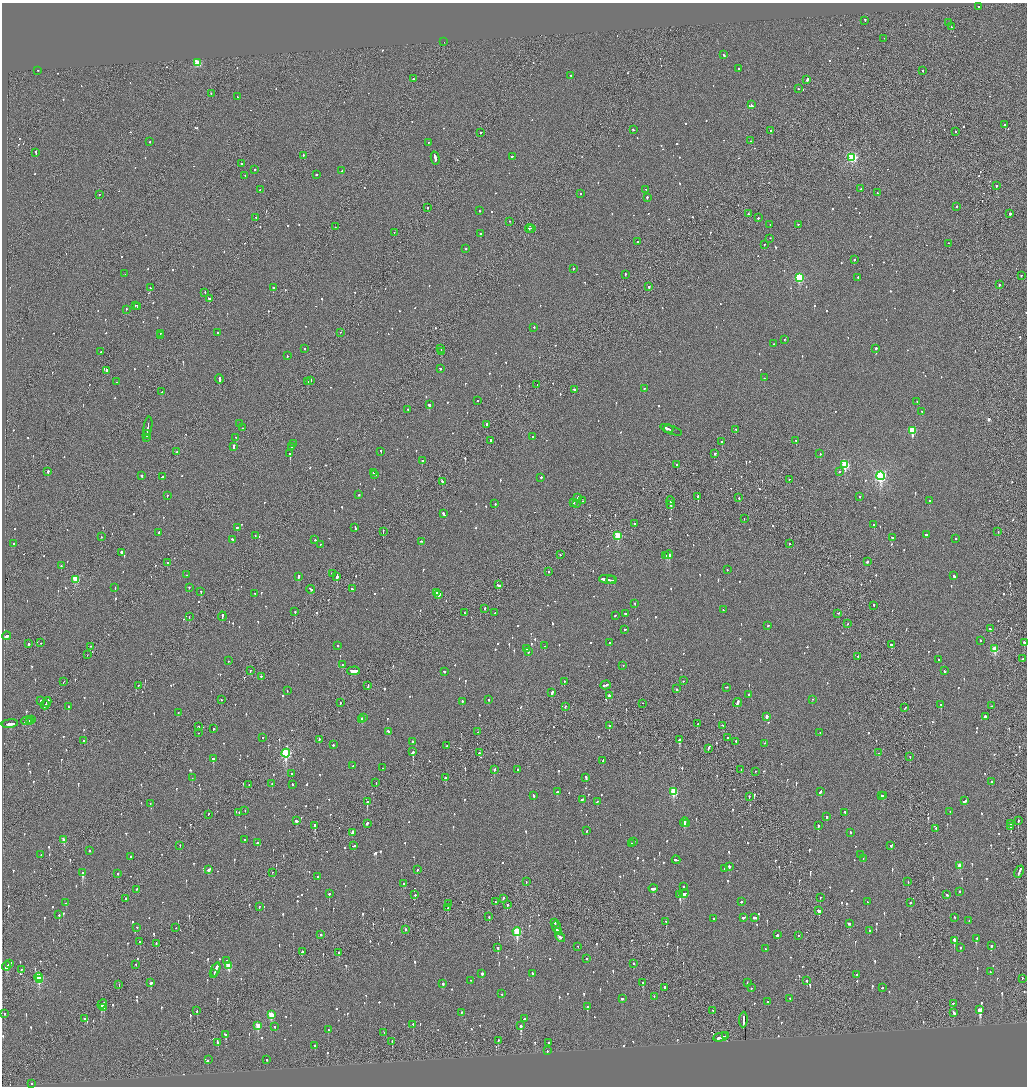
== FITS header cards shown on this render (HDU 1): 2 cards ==
NAXIS1  =                 2050
NAXIS2  =                 2168

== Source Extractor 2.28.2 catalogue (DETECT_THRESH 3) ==
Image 2050 x 2168 px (HDU 1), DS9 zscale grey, zoomed out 1/2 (1 PNG px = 2 x 2 image px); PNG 1029 x 1088 px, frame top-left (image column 2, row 2168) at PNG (2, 3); each listed source drawn as its Kron ellipse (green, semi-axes under 4 px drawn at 4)
Background -0.0775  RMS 0.068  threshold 0.203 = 3 sigma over >= 5 px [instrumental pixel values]
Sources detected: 1261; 48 cannot appear on this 1/2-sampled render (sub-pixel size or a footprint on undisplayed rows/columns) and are neither listed nor drawn; of the other 1213, the 500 brightest by FLUX_AUTO listed and drawn (713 fainter detections omitted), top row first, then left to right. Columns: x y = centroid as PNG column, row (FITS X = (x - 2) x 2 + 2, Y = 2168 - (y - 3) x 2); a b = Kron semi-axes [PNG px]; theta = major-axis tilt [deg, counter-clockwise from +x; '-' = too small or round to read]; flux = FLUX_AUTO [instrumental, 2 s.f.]
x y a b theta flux
979 7 2 2 - 72
865 21 3 2 - 93
949 23 2 2 - 180
952 27 4 1 - 180
884 39 2 1 - 80
444 42 2 1 - 68
724 55 3 2 - 76
197 63 3 3 - 640
739 69 2 2 - 74
38 71 2 2 - 51
923 71 2 2 - 71
571 76 2 2 - 110
413 79 2 2 - 140
807 80 2 2 - 450
798 89 2 1 - 280
211 94 2 2 - 65
237 97 2 2 - 160
751 105 3 2 - 120
1005 125 2 2 - 380
633 130 3 2 - 100
771 131 2 2 - 510
955 132 2 2 - 96
480 133 2 2 - 58
750 141 2 2 - 51
150 142 2 2 - 200
428 143 2 2 - 54
36 153 3 2 - 130
303 156 2 1 - 340
512 157 3 2 - 150
435 158 6 2 -77 430
852 158 4 3 - 1700
242 164 2 2 - 140
255 170 2 2 - 160
342 171 2 2 - 330
316 175 2 2 - 65
245 176 2 2 - 72
996 186 2 2 - 250
861 189 2 2 - 99
260 190 2 2 - 100
646 190 2 2 - 69
877 193 2 1 - 72
580 194 2 1 - 74
99 195 2 1 - 50
647 198 2 2 - 200
957 207 2 2 - 58
428 208 2 1 - 52
480 211 2 2 - 79
748 214 2 2 - 63
1010 214 2 2 - 240
256 218 2 2 - 190
758 218 2 2 - 240
510 222 2 2 - 56
770 225 2 2 - 61
798 225 2 2 - 62
335 227 2 1 - 50
529 229 4 2 - 160
531 229 2 2 - 77
394 233 2 1 - 53
480 234 2 2 - 130
770 239 2 2 - 54
637 242 2 2 - 76
948 244 2 1 - 100
764 245 2 2 - 87
466 249 2 2 - 84
854 260 2 2 - 110
573 269 2 2 - 200
125 274 2 2 - 75
625 275 2 2 - 71
1021 276 2 2 - 65
799 278 3 3 - 1200
858 278 2 2 - 94
999 285 2 2 - 390
649 287 2 2 - 78
150 288 2 1 - 83
273 288 2 2 - 420
205 293 2 2 - 50
209 299 3 2 - 450
136 306 3 2 - 95
138 307 2 1 - 120
126 310 2 1 - 140
534 328 2 2 - 120
217 333 2 2 - 91
340 333 2 1 - 78
160 334 2 2 - 88
160 336 3 1 - 160
784 340 2 2 - 52
773 344 2 2 - 88
304 349 2 2 - 100
441 349 2 1 - 110
876 349 2 2 - 240
101 352 2 2 - 89
442 352 3 1 - 100
287 356 2 2 - 61
440 369 2 2 - 88
106 371 2 2 - 160
764 378 2 2 - 55
219 379 5 2 - 150
311 381 2 2 - 110
116 382 2 2 - 71
308 382 2 2 - 230
537 385 2 2 - 61
644 389 2 2 - 62
574 390 2 2 - 89
162 392 2 1 - 83
477 401 2 2 - 57
917 402 2 2 - 79
429 405 2 2 - 390
408 410 2 2 - 70
922 412 2 2 - 65
240 424 2 2 - 69
487 425 2 1 - 280
148 427 9 2 81 400
243 428 2 2 - 140
669 430 5 1 - 210
671 430 11 1 -21 260
736 430 2 2 - 67
912 431 3 3 - 590
147 435 4 2 - 200
533 437 2 2 - 56
146 438 2 1 - 100
236 438 2 2 - 60
490 441 2 1 - 350
796 441 2 2 - 97
722 442 2 2 - 170
294 444 2 2 - 79
233 447 4 2 - 210
291 447 2 2 - 100
177 452 2 2 - 140
381 452 2 2 - 110
290 454 2 2 - 540
715 454 2 2 - 130
820 454 2 2 - 270
422 461 2 2 - 310
677 465 2 2 - 100
845 465 4 3 - 1200
48 472 2 2 - 370
839 472 2 2 - 76
373 473 2 1 - 60
375 475 3 2 - 73
141 476 3 2 - 260
880 476 4 4 - 2900
162 477 3 2 - 100
541 478 2 2 - 130
789 480 2 2 - 52
442 482 2 2 - 280
358 495 2 2 - 120
167 496 2 2 - 110
698 497 3 2 - 490
860 497 2 2 - 49
577 498 3 2 - 110
739 498 2 2 - 63
582 501 2 2 - 60
670 501 4 2 - 1300
930 501 2 2 - 73
574 503 2 2 - 53
495 504 2 2 - 67
576 504 2 2 - 66
671 505 2 1 - 610
444 514 4 2 - 140
744 519 2 1 - 61
634 524 2 2 - 76
874 525 2 2 - 120
237 528 2 2 - 140
355 528 3 2 - 93
383 532 3 1 - 180
998 532 2 1 - 120
159 533 2 2 - 100
926 535 2 2 - 68
255 536 2 1 - 77
618 536 3 3 - 540
101 537 2 2 - 100
892 538 3 2 - 100
956 539 2 2 - 60
233 540 3 2 - 150
315 540 2 2 - 67
422 542 2 2 - 130
14 544 2 2 - 110
789 544 2 2 - 110
320 545 2 2 - 50
122 553 2 2 - 850
560 555 2 1 - 56
669 555 4 2 - 710
666 556 2 1 - 180
867 562 3 2 - 110
167 563 2 2 - 140
61 566 2 2 - 71
727 570 2 2 - 57
549 572 2 2 - 91
333 574 3 2 - 130
186 575 2 2 - 77
954 576 3 2 - 150
298 577 4 2 - 220
337 577 3 2 - 530
75 580 3 3 - 570
607 580 8 2 -5 660
611 580 5 1 - 220
498 585 4 2 - 150
115 588 2 2 - 160
189 588 2 2 - 120
352 589 3 2 - 210
311 590 4 2 - 130
201 592 2 2 - 85
436 593 2 2 - 200
255 594 2 2 - 69
438 595 3 2 - 540
635 604 2 2 - 63
874 606 2 1 - 120
485 609 2 2 - 61
723 610 2 2 - 65
295 612 2 2 - 170
465 613 2 2 - 57
495 613 2 2 - 71
626 614 3 2 - 90
838 614 2 2 - 83
615 616 2 2 - 64
189 617 2 1 - 68
222 617 5 2 - 180
847 624 2 2 - 55
768 626 2 2 - 71
990 629 3 2 - 90
625 630 2 1 - 760
7 636 4 2 - 140
980 641 2 2 - 56
41 643 2 2 - 57
610 643 2 2 - 110
1024 643 2 2 - 150
29 644 2 2 - 250
891 645 3 2 - 79
338 646 2 2 - 110
544 646 2 2 - 100
91 647 2 1 - 110
527 649 2 2 - 61
995 649 3 3 - 460
528 652 2 2 - 56
87 655 2 1 - 65
858 657 2 2 - 55
1023 659 2 2 - 49
938 660 2 2 - 72
228 661 2 2 - 65
342 665 2 2 - 210
623 666 2 2 - 62
250 671 2 1 - 95
354 671 6 2 0 310
945 671 2 2 - 70
445 672 2 1 - 140
261 677 2 2 - 92
683 681 2 2 - 84
63 682 2 1 - 60
564 682 2 1 - 52
606 685 5 2 - 210
138 686 2 1 - 62
368 686 3 1 - 110
726 688 3 2 - 63
677 689 2 2 - 240
287 691 2 2 - 62
552 693 3 2 - 250
748 695 2 2 - 160
609 696 2 2 - 82
221 700 2 1 - 62
488 700 2 2 - 59
813 700 2 1 - 62
40 701 2 2 - 95
47 702 5 2 - 330
462 702 2 2 - 150
340 703 2 1 - 64
737 703 5 2 - 280
643 704 2 1 - 120
45 705 4 1 - 240
941 705 2 2 - 99
992 706 2 1 - 92
68 707 2 2 - 110
565 707 2 2 - 97
905 708 2 1 - 78
178 713 2 2 - 140
767 717 3 2 - 73
985 717 3 2 - 140
364 718 3 1 - 120
32 720 3 1 - 150
362 720 4 2 - 2200
27 721 5 2 - 160
30 721 4 2 - 210
10 724 8 2 7 390
697 724 2 2 - 100
609 726 2 2 - 180
723 726 2 2 - 150
198 727 2 2 - 180
213 729 2 2 - 96
389 732 4 2 - 110
478 732 2 1 - 51
198 733 2 1 - 67
820 733 2 2 - 66
263 738 2 1 - 120
727 738 2 2 - 50
319 740 3 2 - 150
679 740 3 2 - 480
84 741 2 2 - 200
412 742 2 2 - 56
736 742 2 2 - 90
764 744 2 1 - 65
333 745 2 2 - 180
447 746 2 2 - 51
708 748 4 1 - 260
413 752 3 2 - 430
479 753 2 2 - 49
879 753 3 2 - 110
286 754 4 3 - 1700
910 757 2 2 - 58
213 759 3 2 - 210
603 761 2 2 - 78
353 766 2 1 - 53
383 768 2 2 - 59
494 770 3 2 - 120
517 770 2 2 - 72
741 770 2 2 - 64
755 772 2 2 - 65
292 774 2 2 - 51
192 778 2 2 - 58
446 778 2 2 - 270
586 778 3 2 - 340
992 782 2 2 - 70
376 783 2 2 - 51
272 784 2 1 - 68
249 785 2 1 - 56
292 785 2 2 - 57
557 792 3 2 - 110
674 792 4 3 - 740
820 792 4 2 - 120
533 796 3 2 - 140
749 796 2 1 - 74
882 796 3 2 - 87
883 796 3 2 - 95
582 800 2 2 - 92
964 801 4 2 - 160
367 802 2 2 - 770
597 802 3 2 - 110
150 804 2 2 - 63
245 811 2 1 - 72
950 812 2 2 - 52
239 813 2 2 - 50
845 813 2 2 - 68
208 815 2 1 - 76
827 817 2 2 - 130
296 821 3 2 - 100
1018 821 2 1 - 150
684 822 5 2 - 250
367 824 3 2 - 110
686 824 2 2 - 81
1010 824 2 1 - 75
315 826 3 2 - 280
818 826 2 2 - 120
1011 827 3 2 - 220
936 829 2 2 - 71
587 831 3 2 - 86
352 833 4 2 - 250
851 833 2 2 - 78
64 840 3 2 - 190
244 840 2 2 - 130
634 842 2 2 - 130
257 843 2 2 - 56
632 844 2 2 - 68
180 846 2 1 - 82
354 846 3 2 - 120
891 846 2 2 - 83
90 851 2 2 - 67
41 855 2 2 - 50
860 855 2 2 - 66
130 857 2 2 - 75
863 859 2 1 - 61
676 860 4 2 - 190
960 866 3 2 - 180
729 867 2 2 - 250
724 869 2 2 - 64
209 870 3 2 - 490
417 870 2 2 - 73
1019 872 6 2 65 340
83 873 3 3 - 600
272 873 2 1 - 81
118 874 2 2 - 76
318 877 2 2 - 130
526 882 2 1 - 51
908 882 3 1 - 84
404 884 3 2 - 77
683 887 2 2 - 51
653 889 4 2 - 200
136 890 2 1 - 52
960 892 2 2 - 98
329 894 2 2 - 200
684 894 5 2 - 180
415 895 2 2 - 140
680 895 3 3 - 420
947 895 3 2 - 97
820 898 2 2 - 56
125 899 2 1 - 210
503 899 2 2 - 100
495 902 2 1 - 88
741 902 2 2 - 72
867 902 2 2 - 58
66 903 2 2 - 59
910 903 2 2 - 58
448 904 2 1 - 85
507 905 2 2 - 56
259 907 2 2 - 59
448 908 2 2 - 74
819 911 2 2 - 210
59 915 2 2 - 160
489 917 2 2 - 62
743 918 3 2 - 130
755 918 3 2 - 150
954 918 2 2 - 58
714 919 2 2 - 57
969 921 2 2 - 62
666 922 2 2 - 240
555 923 2 2 - 190
849 924 3 2 - 120
556 927 6 2 -68 320
137 928 2 2 - 96
176 928 2 1 - 150
405 930 2 1 - 70
869 931 2 2 - 58
517 932 4 3 - 1100
558 932 4 2 - 220
321 935 2 2 - 120
778 935 2 2 - 98
798 936 2 1 - 73
560 937 5 2 - 140
977 939 2 2 - 52
954 941 3 2 - 920
140 942 2 2 - 100
156 944 2 2 - 140
991 946 2 2 - 58
578 947 2 2 - 49
498 948 2 2 - 210
960 948 2 2 - 66
765 949 2 2 - 66
302 952 2 2 - 140
339 953 3 2 - 73
586 959 2 1 - 58
227 961 2 2 - 66
9 964 4 1 - 140
634 964 2 2 - 430
136 965 2 2 - 57
7 966 4 3 - 280
229 966 4 3 - 330
21 970 2 2 - 110
216 970 7 2 68 460
990 972 2 2 - 77
214 974 4 2 - 200
482 974 2 2 - 71
533 974 2 2 - 90
857 975 2 2 - 76
39 977 4 3 - 1200
1022 979 2 1 - 70
40 980 3 2 - 110
470 981 2 2 - 55
807 981 2 2 - 62
151 983 3 2 - 81
643 983 3 2 - 340
747 983 2 2 - 80
443 984 2 2 - 98
119 985 2 1 - 57
664 988 3 2 - 740
751 988 2 2 - 70
882 988 2 2 - 76
502 994 2 2 - 73
654 997 2 2 - 76
622 999 3 2 - 210
790 999 2 2 - 110
768 1002 3 2 - 590
953 1004 2 2 - 50
102 1005 5 2 - 300
587 1007 2 2 - 200
104 1008 3 2 - 98
980 1010 4 2 - 1800
197 1011 2 2 - 58
713 1011 2 2 - 49
461 1013 2 2 - 81
954 1013 4 2 - 200
5 1014 2 2 - 49
271 1015 4 3 - 380
84 1019 3 1 - 120
524 1019 2 2 - 83
743 1020 8 2 87 420
413 1025 2 2 - 61
258 1026 3 3 - 300
521 1026 3 2 - 250
275 1027 2 2 - 50
328 1030 2 2 - 76
384 1033 2 1 - 57
225 1035 3 2 - 75
725 1036 3 2 - 76
721 1038 7 3 11 260
498 1041 2 2 - 77
392 1042 3 2 - 430
218 1043 2 2 - 54
549 1043 2 2 - 95
315 1046 3 2 - 57
547 1051 2 2 - 98
208 1060 2 2 - 51
267 1060 2 2 - 74
31 1084 2 2 - 56
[713 fainter detections neither listed nor drawn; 48 sub-pixel or undisplayed-footprint detections neither listed nor drawn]